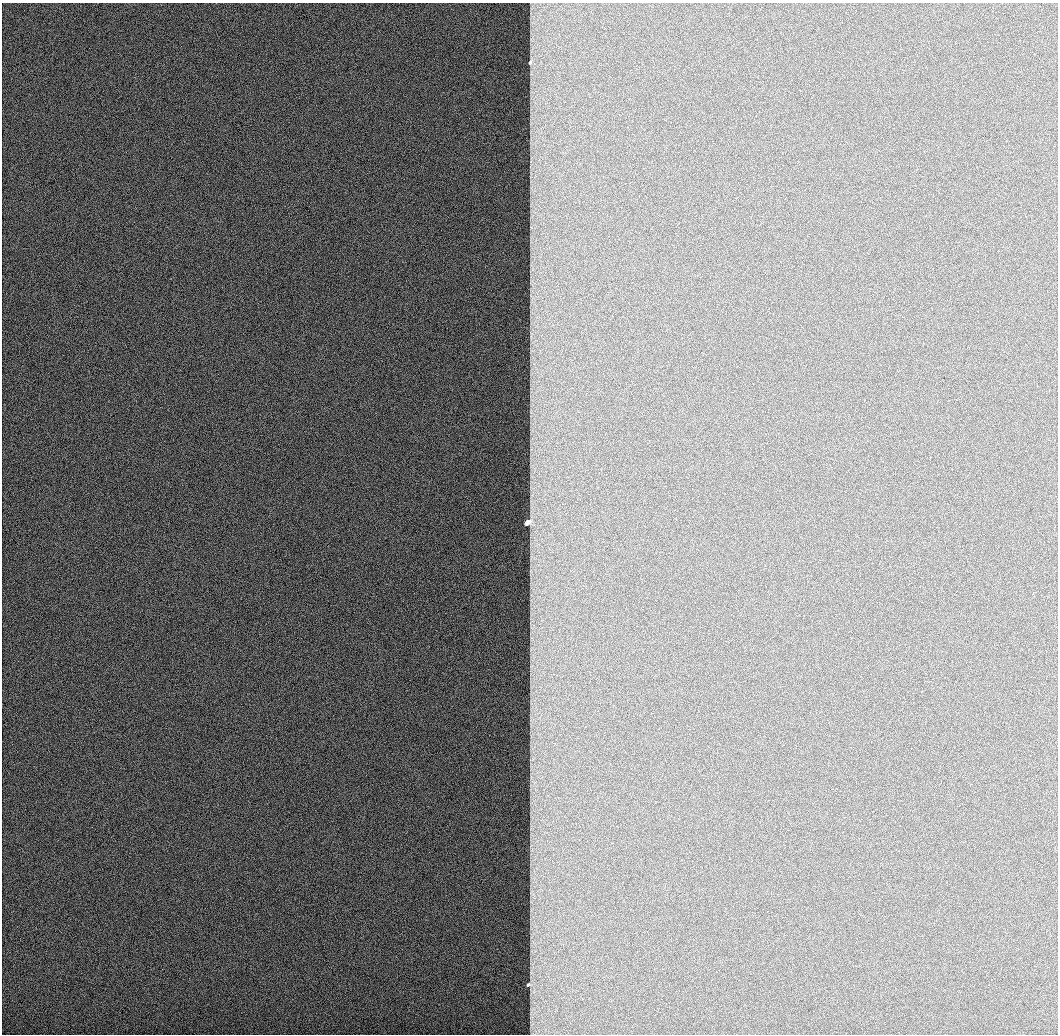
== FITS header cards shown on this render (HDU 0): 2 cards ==
NAXIS1  =                 1056 / Length of Axis 1 (Serial)
NAXIS2  =                 1032 / Length of Axis 2 (Parallel)

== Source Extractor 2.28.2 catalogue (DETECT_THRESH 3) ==
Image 1056 x 1032 px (HDU 0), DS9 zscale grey, 1 PNG px = 1 image px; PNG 1060 x 1036 px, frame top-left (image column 1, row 1032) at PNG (2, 3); no overlay
Background 517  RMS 2.9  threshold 8.62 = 3 sigma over >= 5 px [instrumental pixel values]
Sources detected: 3; all 3 listed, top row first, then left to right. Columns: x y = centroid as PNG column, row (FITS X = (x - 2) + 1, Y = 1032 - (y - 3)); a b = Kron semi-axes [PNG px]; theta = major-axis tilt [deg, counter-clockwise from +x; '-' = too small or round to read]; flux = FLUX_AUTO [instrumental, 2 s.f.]
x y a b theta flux
530 63 3 2 - 230
527 523 4 3 - 11000
528 985 3 3 - 480